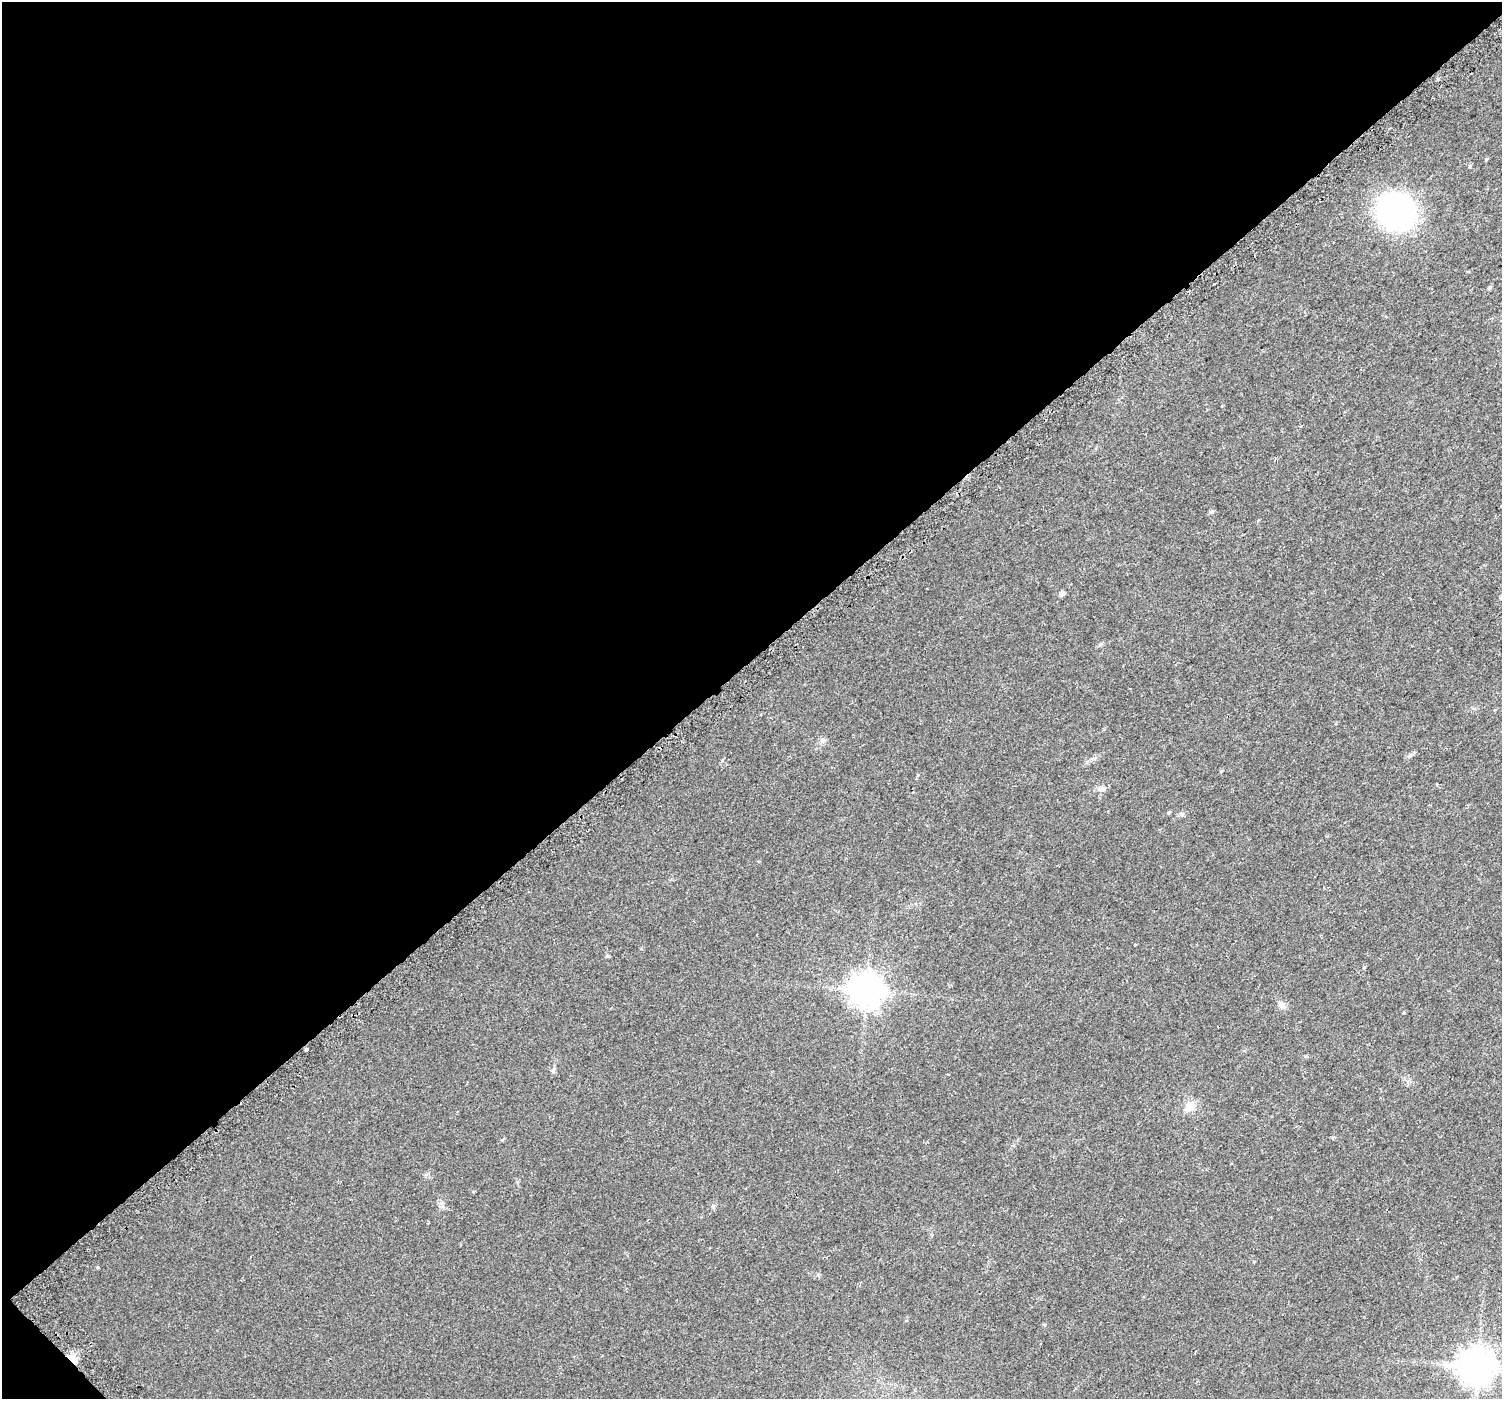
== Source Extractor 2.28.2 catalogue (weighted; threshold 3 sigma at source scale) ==
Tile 5 of 4 x 4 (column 1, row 2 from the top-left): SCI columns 51-1550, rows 3075-4471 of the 6110 x 6080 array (HDU 1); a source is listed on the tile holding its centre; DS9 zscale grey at full resolution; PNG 1504 x 1401 px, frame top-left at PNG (2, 2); no overlay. Shown black and unused: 47% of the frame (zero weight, under 2 of 3 exposures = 3% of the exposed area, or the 3 px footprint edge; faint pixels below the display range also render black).
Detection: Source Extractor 2.28.2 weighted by HDU 2 'WHT'; one run over the whole footprint, this tile lists its part. Background 0.0149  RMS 0.0057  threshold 0.0258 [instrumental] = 3 sigma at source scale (4.5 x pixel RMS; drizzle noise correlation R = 1.50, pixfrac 1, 0.0396/0.0396 arcsec/px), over >= 5 px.
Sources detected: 24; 3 cosmic-ray / hot-pixel residue — not listed; the other 21 listed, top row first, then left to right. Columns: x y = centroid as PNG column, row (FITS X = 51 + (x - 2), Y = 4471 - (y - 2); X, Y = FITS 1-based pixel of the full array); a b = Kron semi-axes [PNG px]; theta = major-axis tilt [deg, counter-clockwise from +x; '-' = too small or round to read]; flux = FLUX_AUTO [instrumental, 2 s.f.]
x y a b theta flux
1396 212 33 29 -31 120
1489 288 5 4 - 0.87
1211 512 5 5 - 1.1
1062 594 5 5 - 2
1501 597 5 5 - 0.96
823 740 6 6 - 1.3
1101 789 13 7 9 2.2
1182 814 7 5 -77 1
607 956 5 4 - 0.9
866 990 10 10 - 910
1282 1005 10 8 -40 2.4
1404 1013 4 3 - 0.42
306 1049 4 3 - 4.1
1305 1056 5 3 - 0.54
553 1070 7 4 73 0.95
1190 1106 13 11 67 5.8
502 1140 6 3 20 0.6
473 1192 5 3 - 0.46
713 1206 5 5 - 0.79
72 1358 15 6 -41 6.1
1477 1367 11 10 - 1200
Overlapping masked pixels (flux is a lower limit): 2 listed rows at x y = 306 1049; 72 1358
Isophote crosses this tile's border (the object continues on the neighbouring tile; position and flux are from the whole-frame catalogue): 1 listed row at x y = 1501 597
Unlisted compact peaks at least as high as the median listed source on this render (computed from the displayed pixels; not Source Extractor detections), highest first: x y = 1486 159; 97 1267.